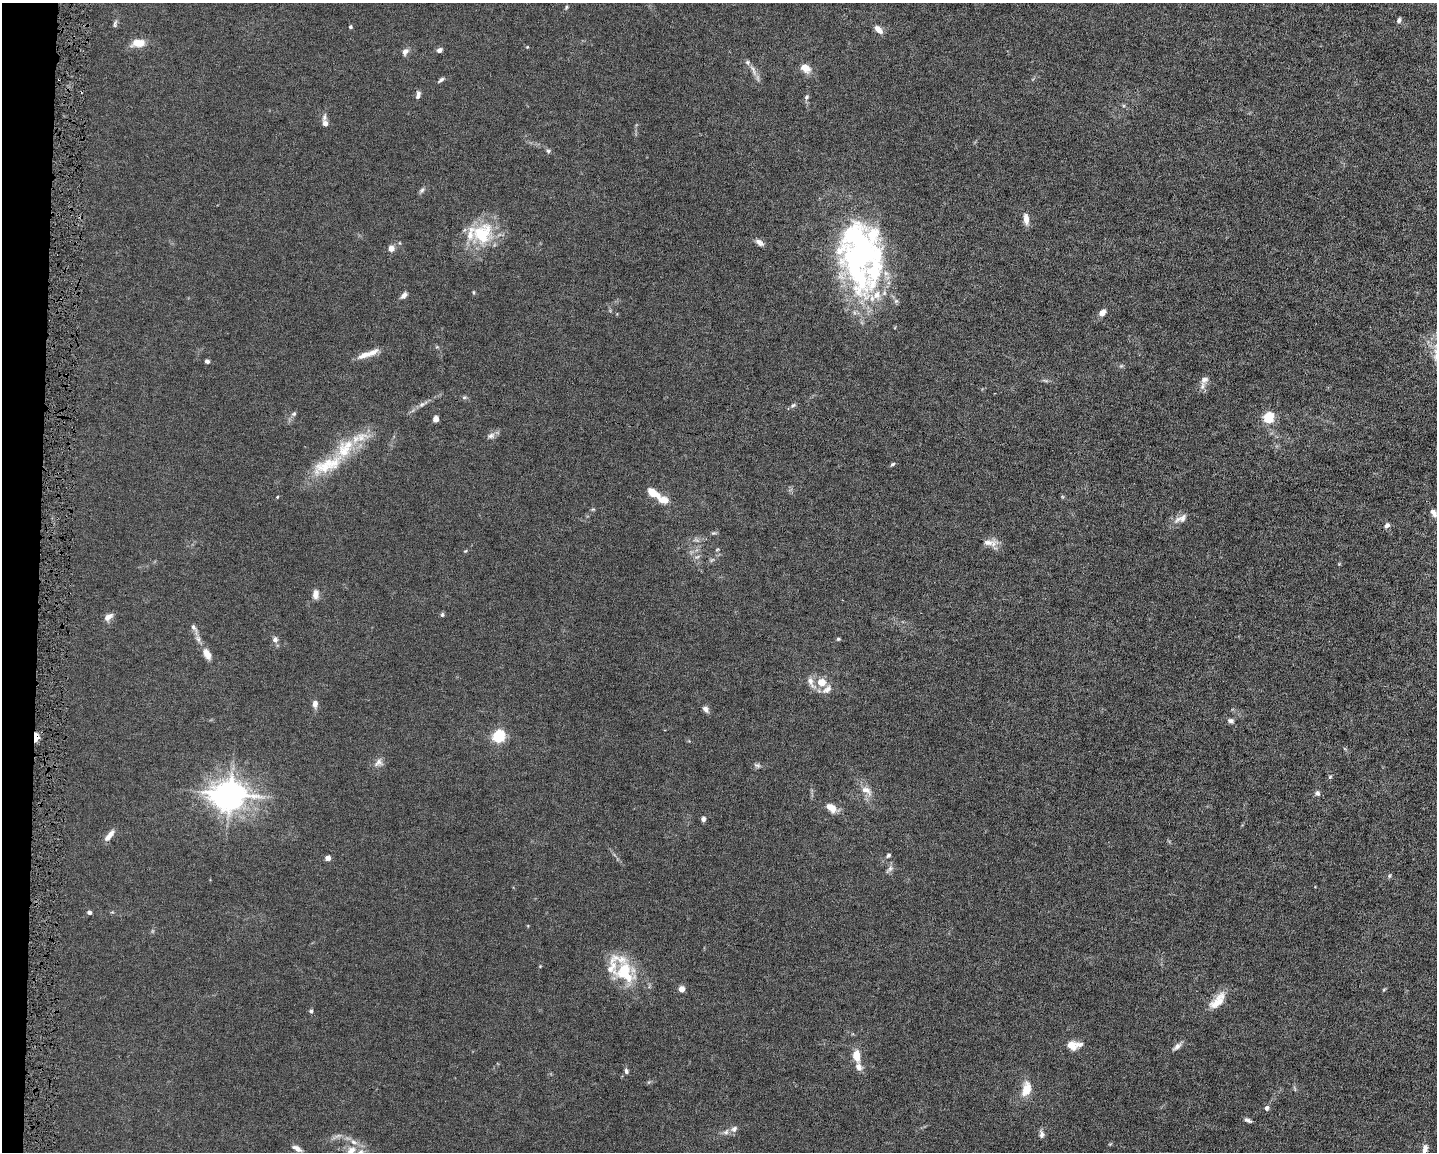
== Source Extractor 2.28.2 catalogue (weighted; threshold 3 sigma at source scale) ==
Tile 7 of 3 x 4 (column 1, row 3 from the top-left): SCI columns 218-1652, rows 1151-2300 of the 4629 x 4599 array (HDU 1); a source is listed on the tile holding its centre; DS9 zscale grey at full resolution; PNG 1439 x 1154 px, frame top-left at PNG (2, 3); no overlay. Shown black and unused: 3% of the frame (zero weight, under 4 of 8 exposures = <1% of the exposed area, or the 3 px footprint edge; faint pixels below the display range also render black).
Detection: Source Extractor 2.28.2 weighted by HDU 2 'WHT'; one run over the whole footprint, this tile lists its part. Background 0.0149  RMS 0.0024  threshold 0.00965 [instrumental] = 3 sigma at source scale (4.09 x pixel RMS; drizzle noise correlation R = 1.36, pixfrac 0.8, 0.05/0.05 arcsec/px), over >= 5 px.
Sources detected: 119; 2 too faint to see at this stretch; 4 inside a brighter object's white glare — not listed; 12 inside a brighter listed object's ellipse — not listed separately; the other 101 listed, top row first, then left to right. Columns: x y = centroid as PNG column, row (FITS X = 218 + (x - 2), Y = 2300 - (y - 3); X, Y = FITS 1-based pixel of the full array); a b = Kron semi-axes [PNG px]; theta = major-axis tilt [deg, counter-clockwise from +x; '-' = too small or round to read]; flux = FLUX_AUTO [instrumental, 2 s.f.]
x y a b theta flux
566 7 6 4 72 0.3
1399 20 7 5 68 0.56
115 24 12 4 78 0.51
350 27 4 4 - 0.3
878 30 11 6 -45 1.5
138 43 15 8 4 3
527 47 4 4 - 0.17
439 50 7 6 - 0.68
405 51 9 7 56 0.95
805 68 14 10 -37 1.9
753 70 21 5 -66 1.3
441 80 9 4 40 0.53
418 95 11 5 77 0.76
806 97 6 5 - 0.41
324 117 12 6 79 0.79
325 124 6 6 - 0.93
548 151 7 5 -2 0.38
422 190 8 6 46 0.5
1026 219 15 7 -83 1.5
482 233 33 28 53 10
759 242 11 7 -36 0.92
391 248 5 4 - 2.5
859 255 45 33 10 36
473 292 6 3 -90 0.23
404 295 9 5 48 0.86
877 295 14 12 51 2.8
896 301 6 6 - 0.47
1102 313 9 7 39 1.1
368 354 30 6 20 2.4
207 361 4 4 - 0.62
1121 366 6 4 43 0.3
1204 380 12 9 36 1.2
1045 381 8 3 -19 0.38
464 397 6 4 1 0.34
422 404 9 5 40 0.62
793 405 8 5 38 0.45
294 414 7 5 43 0.42
1268 418 6 5 - 21
436 419 5 5 - 1.3
491 436 11 8 13 0.86
361 437 21 13 11 3.6
892 464 6 4 39 0.37
327 465 53 18 24 9.5
653 493 14 7 -32 3.7
277 497 3 3 - 0.22
593 509 6 4 18 0.24
1434 513 15 8 -53 1.4
1181 519 22 9 25 1.8
1387 525 6 6 - 0.78
714 533 8 3 5 0.32
988 542 22 8 2 1.7
717 550 5 3 - 0.2
465 551 5 4 - 0.21
697 557 9 4 22 0.48
315 594 12 8 85 1.2
442 615 6 5 - 0.34
108 617 12 7 37 1.2
194 628 13 6 -52 0.83
838 639 5 4 - 0.3
275 640 8 7 - 0.84
207 654 16 9 -62 1.9
811 682 20 8 -62 1.7
821 682 10 9 - 2.8
315 704 9 6 86 1.1
706 709 9 6 -55 0.79
1231 721 8 6 -8 0.63
498 736 6 5 - 31
36 737 10 5 -90 1.4
378 763 14 10 36 1.2
757 765 9 5 -23 0.52
1330 777 5 5 - 0.26
866 790 19 9 -35 2
1317 793 7 7 - 0.63
230 794 12 10 7 260
831 808 14 8 -33 2.2
703 819 5 5 - 0.64
109 835 17 6 51 1.4
888 855 6 5 - 0.38
328 858 6 5 - 0.86
889 869 14 5 44 0.69
1389 876 6 4 71 0.29
89 912 4 4 - 0.57
540 966 4 4 - 0.16
625 972 31 26 -50 9.7
682 989 5 5 - 1.7
1384 990 6 3 44 0.24
1217 1001 27 11 48 3.4
311 1011 5 5 - 0.4
1072 1045 13 11 -22 2.2
1177 1046 14 6 40 0.92
856 1055 10 6 -82 3.6
859 1067 11 8 -67 1.3
626 1071 7 5 -84 0.56
1026 1089 17 10 76 3.6
1267 1108 6 5 - 0.66
1248 1120 8 4 -21 0.62
734 1129 10 8 46 0.85
1041 1134 11 6 -82 0.71
297 1148 12 6 -29 1.1
1425 1149 11 6 74 1.1
351 1151 16 11 50 2.3
Overlapping masked pixels (flux is a lower limit): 1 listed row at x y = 36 737
Isophote crosses this tile's border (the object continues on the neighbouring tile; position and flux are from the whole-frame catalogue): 3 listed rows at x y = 1434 513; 1425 1149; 351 1151